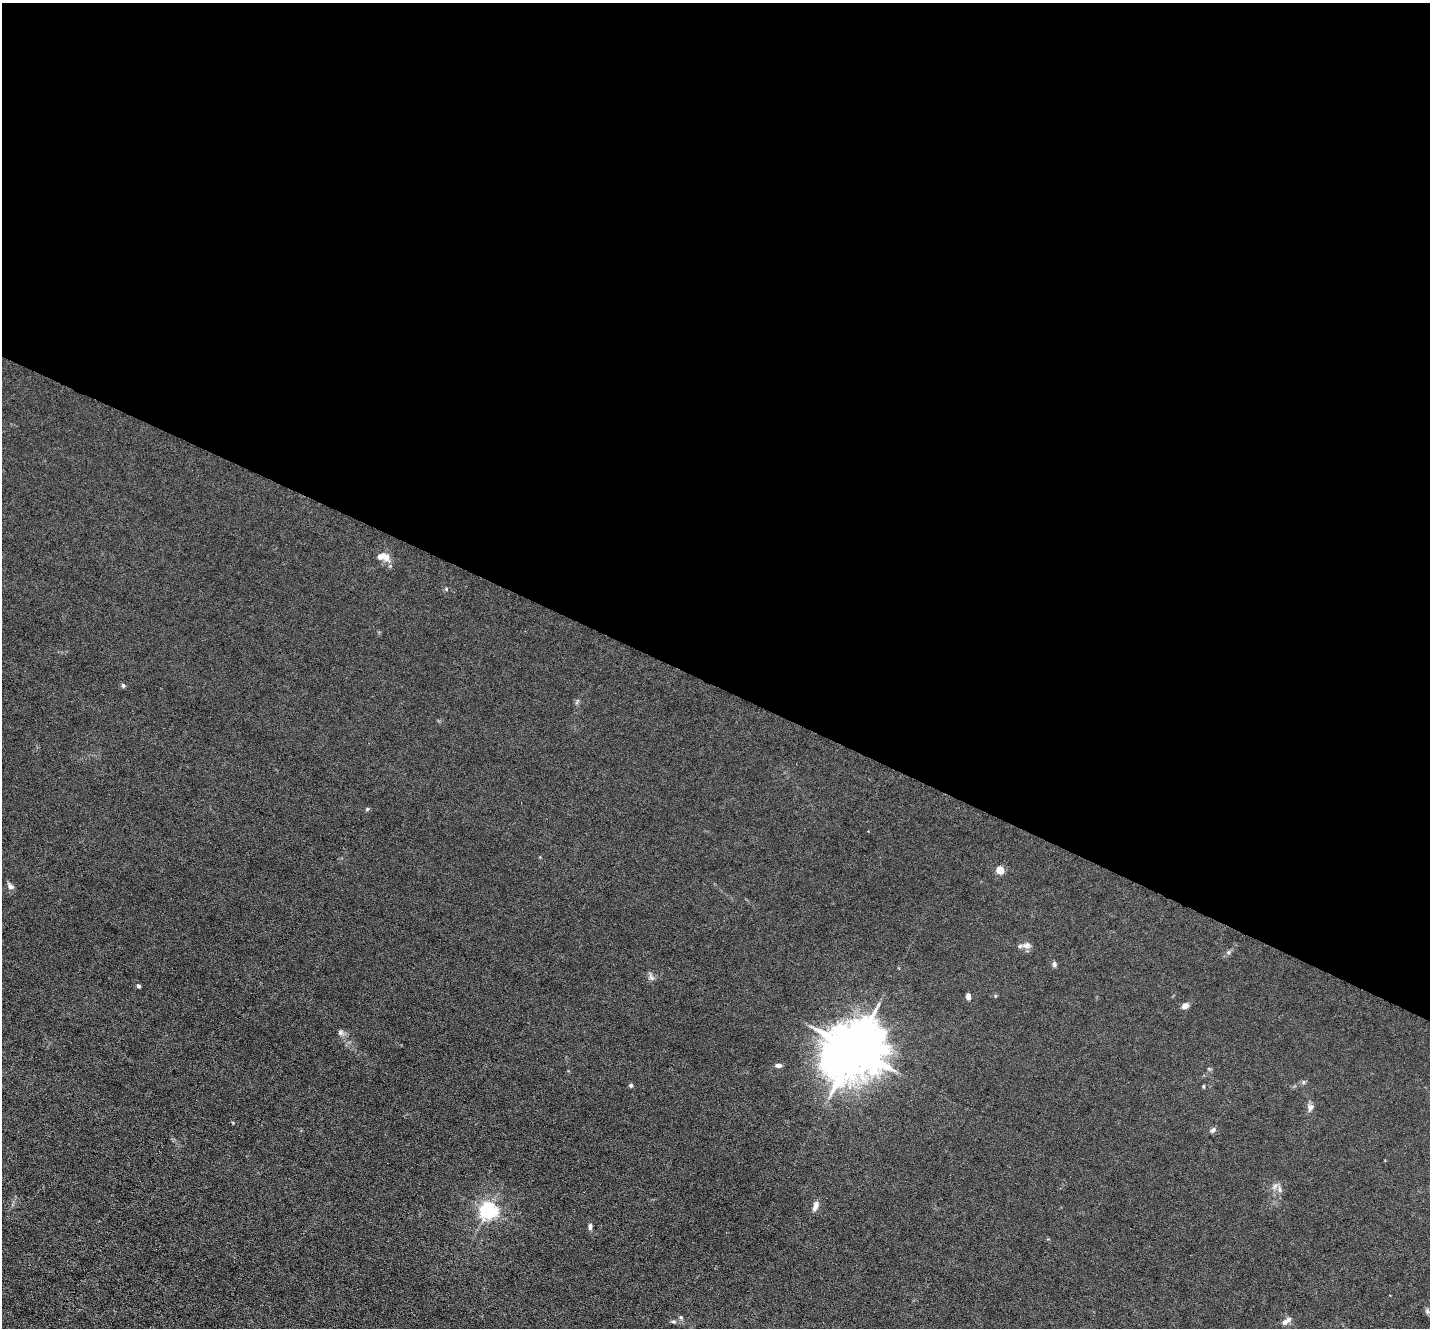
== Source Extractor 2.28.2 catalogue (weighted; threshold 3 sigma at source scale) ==
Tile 3 of 4 x 4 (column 3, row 1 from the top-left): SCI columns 2859-4286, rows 4121-5446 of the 5715 x 5726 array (HDU 1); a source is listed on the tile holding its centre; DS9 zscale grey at full resolution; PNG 1432 x 1330 px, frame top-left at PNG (2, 3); no overlay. Shown black and unused: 52% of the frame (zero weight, under 3 of 6 exposures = <1% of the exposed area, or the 3 px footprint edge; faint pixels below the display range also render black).
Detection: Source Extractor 2.28.2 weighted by HDU 2 'WHT'; one run over the whole footprint, this tile lists its part. Background 0.0146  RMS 0.0037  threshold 0.0151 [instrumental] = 3 sigma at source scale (4.09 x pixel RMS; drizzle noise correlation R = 1.36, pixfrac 0.8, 0.05/0.05 arcsec/px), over >= 5 px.
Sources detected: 29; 2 inside a brighter listed object's ellipse — not listed separately; the other 27 listed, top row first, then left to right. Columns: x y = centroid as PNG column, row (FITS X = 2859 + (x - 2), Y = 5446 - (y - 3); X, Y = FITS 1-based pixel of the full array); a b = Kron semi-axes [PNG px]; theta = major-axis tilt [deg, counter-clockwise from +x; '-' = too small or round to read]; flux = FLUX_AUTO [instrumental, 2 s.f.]
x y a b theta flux
381 556 12 7 18 2.7
446 589 5 4 - 0.39
123 686 6 4 -63 0.52
367 809 5 4 - 0.42
1000 870 5 4 - 9.7
10 886 8 6 -31 1.3
1027 945 11 8 11 1.9
1229 952 6 4 71 0.51
1054 964 7 5 -87 0.88
652 978 7 4 -70 0.77
138 986 4 4 - 0.82
968 996 6 4 89 1.6
1185 1006 7 6 - 1.8
340 1032 7 7 - 0.9
854 1049 18 14 46 2200
778 1065 7 5 -1 1.2
631 1085 5 4 - 0.65
1203 1086 5 3 - 0.31
1310 1107 10 7 74 1.4
1213 1130 8 5 38 0.92
1280 1190 9 5 -83 1.1
815 1206 14 6 67 1.7
488 1211 6 6 - 120
590 1226 8 4 -87 0.89
1427 1311 7 5 -69 0.7
681 1317 5 5 - 0.46
1284 1322 8 7 - 1.2